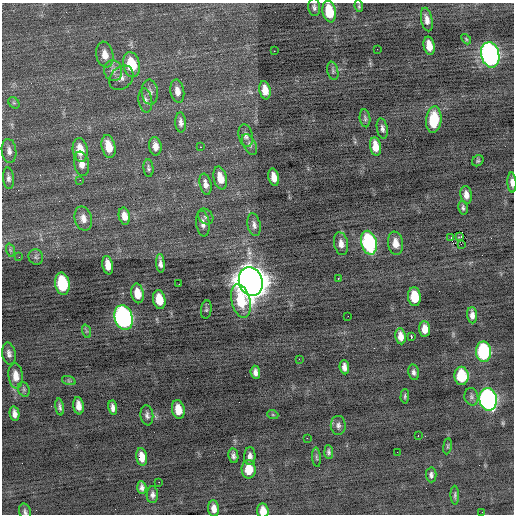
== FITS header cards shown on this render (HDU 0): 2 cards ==
NAXIS1  =                  512 / Axis length
NAXIS2  =                  512 / Axis length

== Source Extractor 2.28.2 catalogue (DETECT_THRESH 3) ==
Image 512 x 512 px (HDU 0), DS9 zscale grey, 1 PNG px = 1 image px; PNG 516 x 516 px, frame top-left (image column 1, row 512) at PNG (2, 3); each listed source drawn as its Kron ellipse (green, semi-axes under 4 px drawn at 4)
Background -0.28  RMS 0.81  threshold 2.42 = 3 sigma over >= 5 px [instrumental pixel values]
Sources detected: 114; all 114 listed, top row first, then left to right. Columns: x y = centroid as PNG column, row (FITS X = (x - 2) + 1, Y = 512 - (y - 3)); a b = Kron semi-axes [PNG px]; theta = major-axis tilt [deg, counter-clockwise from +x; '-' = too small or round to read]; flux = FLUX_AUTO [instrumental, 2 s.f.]
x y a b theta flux
359 6 6 4 -83 70
314 7 9 6 -86 160
329 12 11 6 -80 1700
427 20 12 5 -79 330
466 39 6 3 -46 58
429 46 9 5 -78 640
377 49 2 2 - 28
274 51 2 2 - 310
105 55 13 8 -79 480
490 55 13 9 -76 18000
131 65 12 8 -79 1900
113 71 10 9 - 310
333 71 9 5 -77 120
121 78 14 10 47 350
265 90 9 5 -80 540
177 91 12 6 -80 400
150 92 12 8 -86 290
145 100 12 6 -82 230
14 103 6 5 - 92
365 118 9 5 -82 120
434 120 13 7 84 1800
181 122 10 5 -86 240
382 129 10 5 -78 180
246 136 11 7 -77 200
249 145 11 6 -63 180
155 146 9 6 -81 360
375 146 9 5 -80 700
108 147 12 7 -77 890
200 147 2 2 - 150
80 150 12 7 -81 850
9 151 12 7 -84 270
478 161 6 5 - 79
82 164 12 7 -78 430
148 168 9 5 -84 120
274 177 8 5 -76 510
8 178 11 5 -86 180
220 178 11 6 -77 720
80 180 2 2 - 80
512 182 10 4 -87 280
205 184 11 5 -78 300
466 195 9 5 -81 330
463 208 7 4 -79 110
124 216 8 5 -78 400
205 217 9 7 -47 170
83 218 12 8 -76 370
203 224 13 6 -82 320
254 225 11 6 -78 250
460 237 4 2 - 37
451 238 3 2 - 180
369 243 12 7 -76 6500
396 243 11 7 -81 510
341 244 11 7 -79 340
461 244 2 2 - 1800
10 250 7 4 -71 100
19 257 2 2 - 220
36 257 8 7 - 140
160 263 9 4 -85 230
108 265 9 5 -79 500
338 278 3 2 - 77
251 282 14 11 -73 100000
62 284 11 7 -81 3000
179 284 2 2 - 190
137 293 10 6 -81 680
414 297 9 6 -84 1400
159 300 9 6 -80 1000
241 301 17 9 -76 1800
206 310 9 5 82 96
472 315 8 5 -87 270
348 316 2 2 - 87
124 317 12 9 -74 14000
425 329 8 5 -87 510
86 331 7 4 -72 98
401 336 8 5 -82 440
411 337 4 2 - 600
484 352 10 7 -88 5300
9 354 11 6 -80 230
299 359 2 2 - 30
344 367 7 5 -85 270
255 372 6 4 -82 230
414 372 8 5 -79 170
16 376 13 7 -85 560
461 376 9 7 -87 2300
69 381 7 4 -18 93
24 389 7 5 -69 110
405 396 7 4 87 91
471 397 9 7 -77 160
488 399 11 9 -81 16000
79 406 9 5 -82 420
60 407 8 4 -80 150
113 408 7 4 -82 250
178 410 9 6 -79 720
14 414 7 4 -79 250
147 415 10 6 -83 190
273 415 5 3 - 57
338 425 9 7 -89 200
418 436 2 2 - 180
307 438 2 2 - 300
447 446 8 4 82 73
329 452 7 4 -87 130
397 452 2 2 - 40
233 456 7 5 -80 160
250 456 9 5 89 230
142 457 9 5 -81 600
316 457 9 4 -85 99
249 469 9 7 -89 1000
431 475 7 5 -88 160
159 482 2 2 - 710
142 487 6 4 -86 190
152 495 8 6 88 200
455 495 9 4 -88 110
214 508 8 5 -86 350
263 511 7 6 - 610
25 512 8 6 -74 140
482 512 2 2 - 28
At the frame edge (FLAGS 8, measured only in part): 3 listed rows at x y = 512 182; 263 511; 25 512